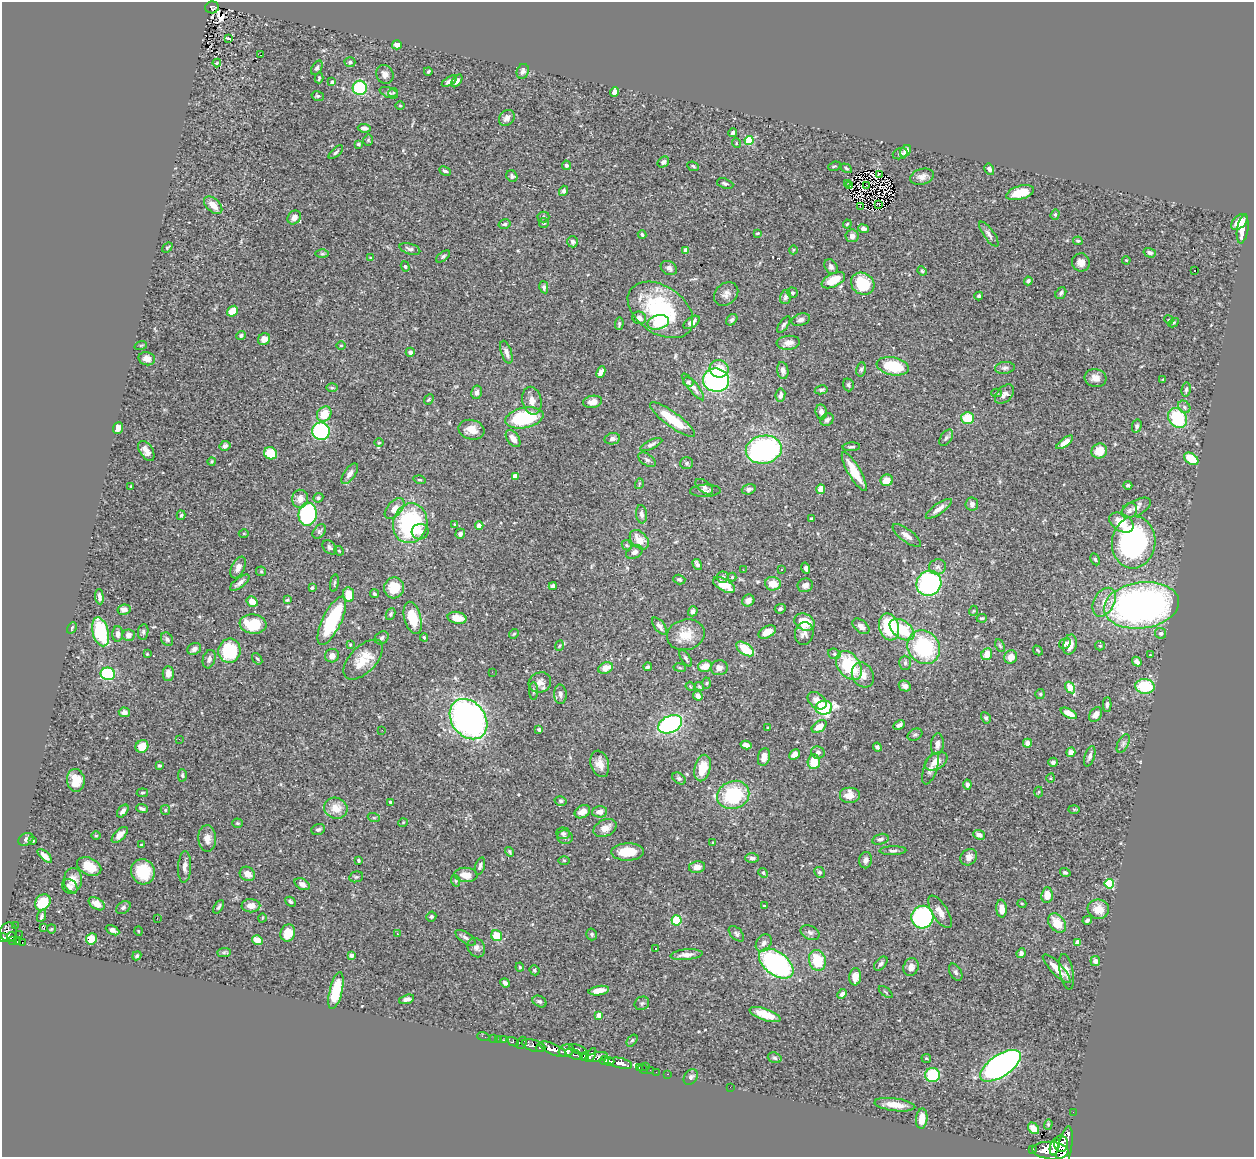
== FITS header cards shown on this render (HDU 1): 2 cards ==
NAXIS1  =                 1252
NAXIS2  =                 1155

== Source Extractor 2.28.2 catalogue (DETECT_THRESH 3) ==
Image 1252 x 1155 px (HDU 1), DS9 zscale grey, 1 PNG px = 1 image px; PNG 1256 x 1159 px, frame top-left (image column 1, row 1155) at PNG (2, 2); each listed source drawn as its Kron ellipse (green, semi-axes under 4 px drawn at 4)
Background 0.957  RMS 0.033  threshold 0.0987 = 3 sigma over >= 5 px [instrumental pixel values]
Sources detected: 511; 2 with non-positive FLUX_AUTO (blend fragments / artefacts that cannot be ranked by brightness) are neither listed nor drawn; of the other 509, the 500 brightest by FLUX_AUTO listed and drawn (9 fainter detections omitted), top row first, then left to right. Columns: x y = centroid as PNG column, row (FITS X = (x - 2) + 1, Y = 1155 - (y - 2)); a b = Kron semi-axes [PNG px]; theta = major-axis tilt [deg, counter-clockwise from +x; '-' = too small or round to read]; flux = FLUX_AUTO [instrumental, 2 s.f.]
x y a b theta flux
212 7 7 6 - 160
229 39 4 3 - 11
397 45 5 4 - 13
261 55 3 2 - 5.3
350 62 5 5 - 4.6
217 63 4 3 - 2.2
317 68 8 4 58 4.9
428 71 4 2 - 2.6
523 71 8 6 69 7.1
385 74 9 8 - 11
319 78 5 3 - 3
449 81 8 4 31 8.6
457 81 7 4 51 9.7
332 82 3 3 - 3
360 88 7 7 - 140
393 92 5 3 - 1.9
614 92 5 4 - 9.5
389 93 10 5 -21 5
318 96 6 4 -13 3.5
400 106 4 3 - 1.7
507 118 9 7 47 9.8
364 128 7 4 -6 7.3
733 133 4 3 - 4.5
368 140 5 5 - 2.7
749 140 4 4 - 110
736 143 5 3 - 1.9
358 144 4 3 - 3.4
906 151 7 5 54 8.2
336 152 9 3 42 4.2
900 154 8 5 19 4.3
663 162 6 5 - 6.3
566 165 4 4 - 5.5
693 166 6 4 -22 4.1
834 166 6 4 19 3
846 168 6 4 -31 3
989 169 6 4 -60 7.1
445 171 6 4 -25 4.7
880 174 4 2 - 3
512 176 6 5 - 5.2
922 177 12 7 17 13
848 183 3 2 - 2.7
725 184 8 5 -18 5.9
850 186 2 2 - 2.2
867 186 3 2 - 1.9
564 191 5 4 - 5.3
1020 193 14 7 16 34
879 204 2 2 - 2.4
213 205 11 6 -44 23
860 206 3 2 - 4.7
1055 214 5 4 - 3.1
294 217 7 6 - 11
543 217 6 5 - 3.3
1240 222 10 6 41 35
544 223 5 4 - 2.9
505 224 6 4 15 3.6
847 224 4 3 - 2.2
863 229 5 4 - 7.7
1243 229 14 5 81 27
757 233 4 3 - 2.1
989 234 15 5 -54 9
642 235 4 3 - 3.2
852 236 6 6 - 9.8
1078 241 5 3 - 3
573 242 6 5 - 5.9
167 248 6 4 39 2.7
410 249 10 5 -16 7.3
686 250 4 4 - 33
793 250 4 3 - 1.8
1150 253 6 4 -15 6.3
322 254 6 4 0 3.4
443 256 8 4 38 4.5
371 258 4 3 - 2.5
1126 260 4 3 - 2
1081 262 9 9 - 14
405 266 5 4 - 3
831 267 8 6 -55 6.8
669 268 8 6 -30 8.8
922 271 5 4 - 2.5
1194 271 3 2 - 2.7
833 280 12 6 26 47
1028 281 4 4 - 5.3
863 284 12 10 -35 80
544 287 6 4 -78 5.4
792 293 6 5 - 3
1061 293 6 5 - 4.8
726 294 13 10 42 14
979 296 4 4 - 3.7
785 297 7 5 74 6.4
660 310 36 23 -34 220
232 311 6 5 - 38
639 318 7 6 - 13
732 320 6 4 46 4.6
801 320 9 6 18 7.6
1169 320 5 3 - 2
658 322 11 7 13 67
692 322 9 5 35 12
1173 323 5 3 - 2.5
619 324 6 4 87 3.4
784 325 9 4 55 5.7
241 335 5 4 - 3.8
264 339 6 5 - 16
788 343 11 7 5 15
141 345 6 4 19 2.5
341 345 4 3 - 1.9
410 352 4 4 - 6.3
506 352 12 5 -72 9.3
147 359 8 6 -14 14
893 366 16 9 -11 88
1005 368 10 6 8 5.9
719 369 9 8 - 34
861 369 7 5 79 4.3
783 371 8 5 -80 9.3
601 372 6 4 64 13
1096 378 11 9 -14 17
1163 379 4 3 - 1.9
716 380 13 11 -10 410
688 382 5 4 - 3.8
848 385 6 5 - 4.5
693 387 16 5 -51 12
332 388 6 4 -1 3
821 390 6 4 11 4.4
1186 390 7 4 81 4.7
476 392 7 5 79 8.1
996 393 5 4 - 2.5
1005 394 11 7 45 10
780 395 7 5 82 8.6
429 400 6 4 48 3.2
532 401 14 9 -77 17
593 402 9 6 9 15
1184 407 7 5 -46 5.6
821 412 7 5 -82 8.7
324 414 8 7 - 40
524 418 19 10 12 170
968 418 6 6 - 54
1178 418 11 8 -49 120
673 420 27 7 -36 65
827 420 7 5 41 6.3
1137 426 6 4 76 5.1
118 428 6 5 - 11
471 430 13 9 -13 24
321 431 9 8 - 280
946 438 9 5 56 5.2
513 439 9 6 -53 17
612 439 8 5 10 7.1
1065 442 10 4 36 15
379 443 5 3 - 2.1
651 445 12 4 24 6.4
225 446 5 5 - 6.7
851 447 8 4 4 3.6
764 450 18 14 10 400
146 451 11 6 -57 15
1099 451 8 7 - 37
270 453 7 6 - 53
1191 459 8 5 -33 54
647 460 10 5 -34 5.6
212 462 4 4 - 2.7
686 463 6 6 - 4.1
854 471 22 6 -60 49
350 474 12 5 55 12
515 476 4 4 - 15
419 480 6 3 -17 2.6
887 480 6 6 - 25
639 484 5 3 - 2
1128 485 4 4 - 3.8
131 486 3 2 - 1.7
704 487 10 5 -38 6
749 489 7 5 19 5.9
821 489 5 4 - 19
705 491 15 6 2 8.9
318 498 5 4 - 4
300 499 9 8 - 18
972 504 6 6 - 8.8
395 508 12 7 49 17
1136 508 16 7 27 13
939 509 15 5 36 15
1130 511 8 7 - 7.6
308 514 11 9 84 200
641 514 9 5 -84 6.7
181 515 5 4 - 2.9
811 519 3 3 - 2.7
1121 522 13 8 -32 35
410 523 20 17 76 250
455 524 4 3 - 2
479 526 4 4 - 22
319 531 8 5 50 4.5
420 532 8 7 - 11
244 533 5 3 - 2.1
460 534 5 4 - 5.8
907 535 17 6 -36 14
639 540 11 7 -46 27
1134 542 26 21 83 420
627 545 5 4 - 3
330 547 8 5 -43 6.2
339 551 5 4 - 2.4
634 552 9 6 29 8.4
1095 559 6 4 -62 3.1
697 564 6 3 -57 6.7
238 567 11 6 64 11
938 567 8 7 - 8.1
806 568 5 4 - 7.6
782 569 3 2 - 3.2
743 570 3 2 - 3.1
261 571 5 5 - 2.7
723 577 6 5 - 5.1
732 577 4 4 - 2.7
679 579 6 4 -18 4.2
240 583 12 5 38 9.7
334 583 8 3 80 3.3
929 583 13 12 - 290
773 584 8 7 - 26
724 585 12 6 -28 38
805 585 8 6 20 9.9
553 586 4 4 - 6.5
312 588 3 3 - 2.8
394 588 10 10 - 50
374 594 4 4 - 4.6
349 595 7 5 -82 38
99 597 7 4 -85 7.5
287 600 4 3 - 3.1
252 601 6 5 - 25
748 601 6 6 - 11
1104 602 15 10 62 26
1141 605 38 23 7 860
780 609 5 4 - 4.7
124 610 6 5 - 8.8
693 611 5 4 - 7.9
973 611 5 3 - 2
390 614 6 4 65 3.8
413 618 16 8 -75 59
457 618 9 6 -12 30
982 618 5 3 - 3.2
332 621 26 9 64 170
804 622 10 8 -26 61
253 624 13 9 -7 86
660 626 10 5 -51 8.1
861 626 10 6 -39 11
889 627 14 9 -74 110
72 628 6 4 62 3.1
902 630 14 8 -36 87
101 632 15 8 -74 130
143 632 8 5 81 5
767 632 9 5 29 20
804 633 11 9 79 11
1161 633 5 5 - 6.7
118 634 8 5 90 8.4
514 634 5 4 - 2.6
128 635 6 5 - 8.9
686 635 19 15 15 41
424 637 4 4 - 3.1
382 638 7 6 - 4.8
167 639 7 5 -54 5.3
1065 644 6 5 - 5.9
350 645 3 3 - 1.8
1070 645 10 6 77 21
559 646 5 3 - 2.3
1000 646 6 3 -63 2.7
1100 646 5 4 - 2.9
924 647 17 15 -50 180
194 649 7 5 31 7.9
745 649 10 5 -34 54
1038 650 5 3 - 2.3
229 651 12 11 - 100
147 654 3 2 - 1.8
834 654 6 5 - 3.9
987 654 6 5 - 25
1150 655 3 2 - 1.7
332 656 7 6 - 12
1011 657 7 6 - 18
686 658 9 4 -56 5.1
209 659 9 6 73 7.8
257 659 6 4 -52 3.3
363 660 25 13 46 45
1137 662 5 4 - 11
905 663 7 5 -89 4.6
849 665 16 11 -54 110
705 666 7 5 16 24
648 667 4 3 - 3.8
680 667 6 3 -9 2.5
605 668 7 5 24 22
719 668 8 7 - 11
492 672 2 2 - 4.2
108 674 7 6 - 170
168 674 7 5 90 15
863 675 13 10 -62 18
540 682 11 10 - 15
707 683 5 3 - 2.4
690 686 5 3 - 1.9
905 686 6 5 - 7.2
1145 686 10 7 -9 94
699 687 5 3 - 2.6
1070 688 6 4 -57 67
533 691 9 3 90 3.8
560 694 10 6 -87 8.3
1040 694 5 5 - 2.9
698 696 5 4 - 11
817 701 10 7 -38 16
1107 705 7 4 88 5.6
824 708 8 7 - 220
124 712 5 4 - 7.9
1069 713 9 4 -28 21
1095 715 8 5 59 17
986 718 6 4 -60 4.3
468 719 22 17 -53 730
670 724 12 8 26 310
899 725 6 4 27 6.2
819 726 8 5 36 23
768 728 3 3 - 2
382 730 2 2 - 2.1
539 730 4 3 - 3.6
915 735 8 5 27 4.4
179 739 3 2 - 1.7
1027 743 4 4 - 11
937 744 11 6 84 11
1123 744 10 5 64 6.8
746 745 6 4 -14 7.9
142 746 7 6 - 31
877 747 4 3 - 5.1
818 752 7 6 - 6.3
1071 752 5 4 - 16
794 755 5 4 - 16
1090 756 10 5 72 7.4
764 757 9 6 77 16
936 761 12 8 32 23
814 762 7 6 - 40
1053 762 5 4 - 5.8
600 764 13 9 -72 19
159 765 4 3 - 3.5
702 768 13 8 76 43
930 769 16 6 71 11
182 775 6 4 -89 2.9
679 778 7 5 -37 4.6
1051 778 4 3 - 1.8
76 780 11 9 -84 34
967 785 5 4 - 6.1
1038 792 5 3 - 2.3
142 793 6 3 7 2.6
733 795 16 14 20 140
849 796 10 8 0 20
561 801 6 4 -15 3.6
390 802 4 3 - 3.1
336 808 12 10 -19 31
142 809 6 3 -22 4.6
1074 809 6 4 -1 2.9
165 810 5 4 - 2.6
123 811 7 4 54 7.4
582 812 8 6 31 15
600 812 7 6 - 12
374 818 6 4 -18 3
237 823 5 4 - 2.8
403 823 5 3 - 1.8
605 828 12 8 27 19
318 830 7 5 20 4.7
563 833 7 6 - 5
96 835 4 3 - 2.2
120 835 10 5 45 13
979 835 6 4 -23 12
565 837 8 7 - 7
207 838 13 9 -88 18
26 839 8 6 27 5.1
880 839 8 5 16 6.8
33 841 3 3 - 2
713 843 3 3 - 3
141 845 3 3 - 2.1
893 851 13 4 1 6
510 852 5 4 - 3.1
627 852 16 8 2 49
45 856 9 4 -42 12
969 857 9 7 45 11
752 858 7 4 0 5.5
358 860 4 3 - 3.3
564 860 6 4 -1 2.9
865 860 8 6 80 8.2
89 866 13 8 -26 36
480 866 9 4 72 5.6
185 867 16 6 87 11
697 867 8 6 11 14
143 872 13 12 - 69
819 872 5 5 - 3.8
1065 872 5 4 - 4.1
763 873 5 4 - 3.3
247 874 8 7 - 15
466 875 11 7 -4 22
356 877 7 5 11 3.7
73 880 12 9 89 20
456 881 6 3 -72 2.6
302 884 8 5 -30 9.5
1109 884 5 4 - 130
70 887 8 6 -42 7.9
1047 895 8 6 84 24
43 902 8 7 - 45
290 902 5 4 - 4.2
97 904 9 5 -33 14
1022 904 4 3 - 1.8
251 906 9 6 -1 17
764 906 3 3 - 2.4
219 907 7 3 56 3.8
123 908 8 5 34 5.1
1002 909 9 5 -86 17
1098 909 11 10 - 26
940 912 18 7 -58 17
42 916 6 4 66 4
431 917 5 4 - 3.9
922 917 11 11 - 300
157 918 2 2 - 81
262 918 4 3 - 1.8
677 920 5 5 - 74
1087 920 5 4 - 4.5
1057 923 11 7 -52 40
15 925 2 2 - 16
44 928 3 3 - 25
51 929 4 4 - 2.2
113 930 7 4 -28 8.5
138 931 4 3 - 1.8
9 932 10 8 -83 960
288 933 9 7 73 38
810 933 10 6 -26 6.9
397 934 3 2 - 6
592 934 6 5 - 3.9
736 934 9 5 -46 5.3
19 935 2 2 - 5.7
12 936 4 2 - 100
497 936 6 5 - 51
3 938 4 4 - 640
465 938 11 5 -34 7.8
91 939 6 5 - 36
257 940 5 4 - 24
13 941 4 3 - 230
18 942 4 3 - 190
1078 942 4 4 - 30
22 943 3 2 - 2.1
764 943 9 7 52 9.2
476 948 10 8 -59 9.5
656 948 3 3 - 3.7
224 952 7 4 1 4
1021 953 5 4 - 7.5
686 955 16 5 5 14
137 956 5 3 - 4
351 956 4 3 - 13
817 960 10 8 -74 60
1095 961 5 5 - 10
776 964 20 11 -37 410
881 964 8 5 47 5.8
520 967 4 4 - 2.1
911 967 9 7 67 12
1057 969 19 5 -46 24
534 970 5 4 - 3.4
956 972 9 5 -61 5.4
1066 972 18 6 -79 15
855 977 9 6 85 22
505 983 5 4 - 8.4
336 991 19 6 76 82
599 991 10 4 9 17
886 992 8 2 -40 2.4
842 994 5 4 - 6.3
407 999 8 4 17 8.3
539 1001 7 5 -28 5.1
642 1003 7 6 - 5
765 1014 16 5 -19 31
599 1015 4 4 - 17
483 1036 6 2 -19 11
494 1038 2 2 - 13
499 1039 2 2 - 11
504 1040 3 2 - 23
632 1040 7 4 51 3.4
513 1042 6 3 -28 190
522 1043 6 4 65 250
533 1045 12 5 -16 1200
540 1048 4 3 - 540
553 1049 14 5 -24 2900
578 1050 10 4 -22 300
566 1051 8 6 23 1400
574 1054 9 4 -22 610
591 1055 8 4 61 580
584 1056 4 4 - 520
597 1057 10 4 11 680
775 1058 7 5 -17 3.8
926 1058 5 4 - 2.4
604 1060 4 3 - 630
609 1061 5 3 - 810
620 1063 12 5 -12 2600
645 1066 3 2 - 22
1000 1066 23 11 34 640
639 1067 3 2 - 32
643 1069 5 2 - 31
650 1070 2 2 - 14
656 1072 2 2 - 12
667 1074 3 2 - 26
933 1075 7 7 - 92
691 1077 8 6 54 6.3
730 1087 2 2 - 38
895 1105 20 6 -7 26
1073 1112 2 2 - 11
922 1119 10 5 86 26
1048 1124 5 4 - 2.8
1033 1128 6 5 - 15
1061 1144 8 7 - 1600
1055 1147 9 4 77 1900
1064 1149 23 7 78 4700
1033 1150 3 3 - 120
1050 1150 18 8 -5 5800
At the frame edge (FLAGS 8, measured only in part): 2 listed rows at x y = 3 938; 1064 1149
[9 fainter detections neither listed nor drawn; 2 non-positive-flux detections neither listed nor drawn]